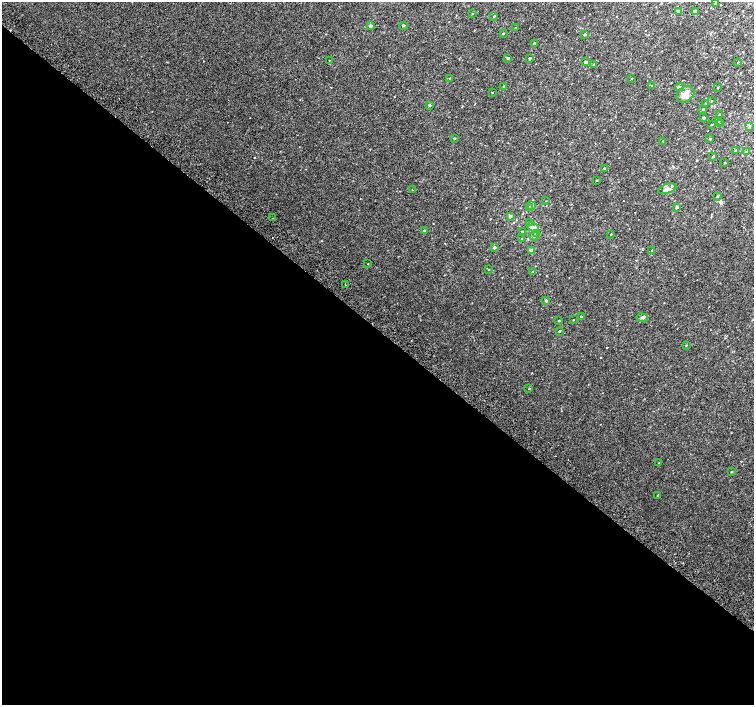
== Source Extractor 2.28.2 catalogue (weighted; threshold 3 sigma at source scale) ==
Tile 14 of 4 x 4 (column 2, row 4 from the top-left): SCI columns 1538-3040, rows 267-1672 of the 6074 x 6091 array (HDU 1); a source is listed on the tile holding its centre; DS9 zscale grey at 2 x 2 block average (1 PNG px = mean of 2 x 2 image px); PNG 756 x 707 px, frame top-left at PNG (2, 2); each listed source drawn as its Kron ellipse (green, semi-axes under 4 px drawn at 4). Shown black and unused: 53% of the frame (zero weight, under 2 of 3 exposures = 2% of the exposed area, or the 3 px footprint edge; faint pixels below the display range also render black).
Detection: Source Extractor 2.28.2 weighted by HDU 2 'WHT'; one run over the whole footprint, this tile lists its part. Background 0.0365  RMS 0.0087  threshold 0.0393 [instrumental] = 3 sigma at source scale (4.5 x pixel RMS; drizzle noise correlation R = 1.50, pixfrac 1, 0.0396/0.0396 arcsec/px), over >= 5 px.
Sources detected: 81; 1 cosmic-ray / hot-pixel residue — neither listed nor drawn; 1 inside a brighter listed object's ellipse — not listed separately; the other 79 listed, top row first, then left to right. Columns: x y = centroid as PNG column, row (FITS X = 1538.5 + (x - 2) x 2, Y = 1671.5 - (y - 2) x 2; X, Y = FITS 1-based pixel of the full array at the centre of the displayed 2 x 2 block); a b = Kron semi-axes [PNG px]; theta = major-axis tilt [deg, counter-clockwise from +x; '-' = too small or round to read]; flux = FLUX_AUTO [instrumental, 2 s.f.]
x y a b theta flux
715 3 3 2 - 1.5
679 12 3 2 - 6.2
695 12 2 2 - 17
472 14 2 2 - 0.94
494 16 2 2 - 1.9
403 25 2 2 - 2.2
370 26 3 2 - 7.7
516 27 2 2 - 0.83
503 33 3 2 - 0.89
585 34 3 3 - 2.7
534 43 3 2 - 4.2
508 58 2 2 - 2.8
530 58 2 2 - 3
329 60 2 2 - 0.65
586 62 2 2 - 7
738 62 2 2 - 1.2
594 64 2 2 - 1.7
450 78 3 2 - 1.2
632 79 2 2 - 0.8
504 86 3 2 - 1.1
652 86 2 2 - 1.7
680 87 4 3 - 3
718 88 2 2 - 0.89
492 92 2 2 - 1.3
685 94 9 7 37 12
711 101 2 2 - 1.1
706 104 3 2 - 1.5
430 105 2 2 - 3.5
703 109 2 2 - 1.1
719 115 2 2 - 1.7
703 118 2 2 - 4.2
719 121 2 2 - 0.84
720 124 2 2 - 0.72
712 125 2 2 - 1.2
750 127 3 3 - 1.5
454 138 2 2 - 1.8
710 139 2 2 - 1.2
663 141 2 2 - 0.76
735 151 3 2 - 1.4
746 152 3 3 - 1.7
713 157 2 2 - 1.5
725 163 2 2 - 1.3
604 168 3 2 - 1.4
597 180 2 2 - 1.1
667 189 9 4 18 9.6
412 190 2 2 - 0.97
718 196 3 2 - 1.2
546 201 2 2 - 0.7
531 206 3 3 - 2.9
529 208 3 3 - 6.6
677 208 3 2 - 2.6
510 217 3 3 - 4.7
272 218 2 2 - 0.78
530 222 3 2 - 1.3
533 227 6 4 -27 5.1
424 230 2 2 - 3
522 232 3 2 - 2.5
537 234 3 3 - 6
610 234 2 2 - 0.81
534 236 4 3 - 3
521 238 2 2 - 0.98
494 247 2 2 - 5
531 250 2 2 - 8.8
652 250 3 2 - 0.99
368 264 2 2 - 0.69
489 270 2 2 - 0.97
533 271 3 3 - 1.9
346 285 2 2 - 3.4
546 301 3 2 - 3.7
581 317 3 2 - 3
642 318 6 3 -10 3.4
573 320 2 2 - 0.67
559 321 2 2 - 1.4
559 331 2 2 - 1.6
686 345 2 2 - 0.91
529 389 2 2 - 1.2
659 463 2 2 - 0.93
731 472 2 2 - 1
658 495 2 2 - 2
Diffuse or blended objects may show on this block-average render without a row.